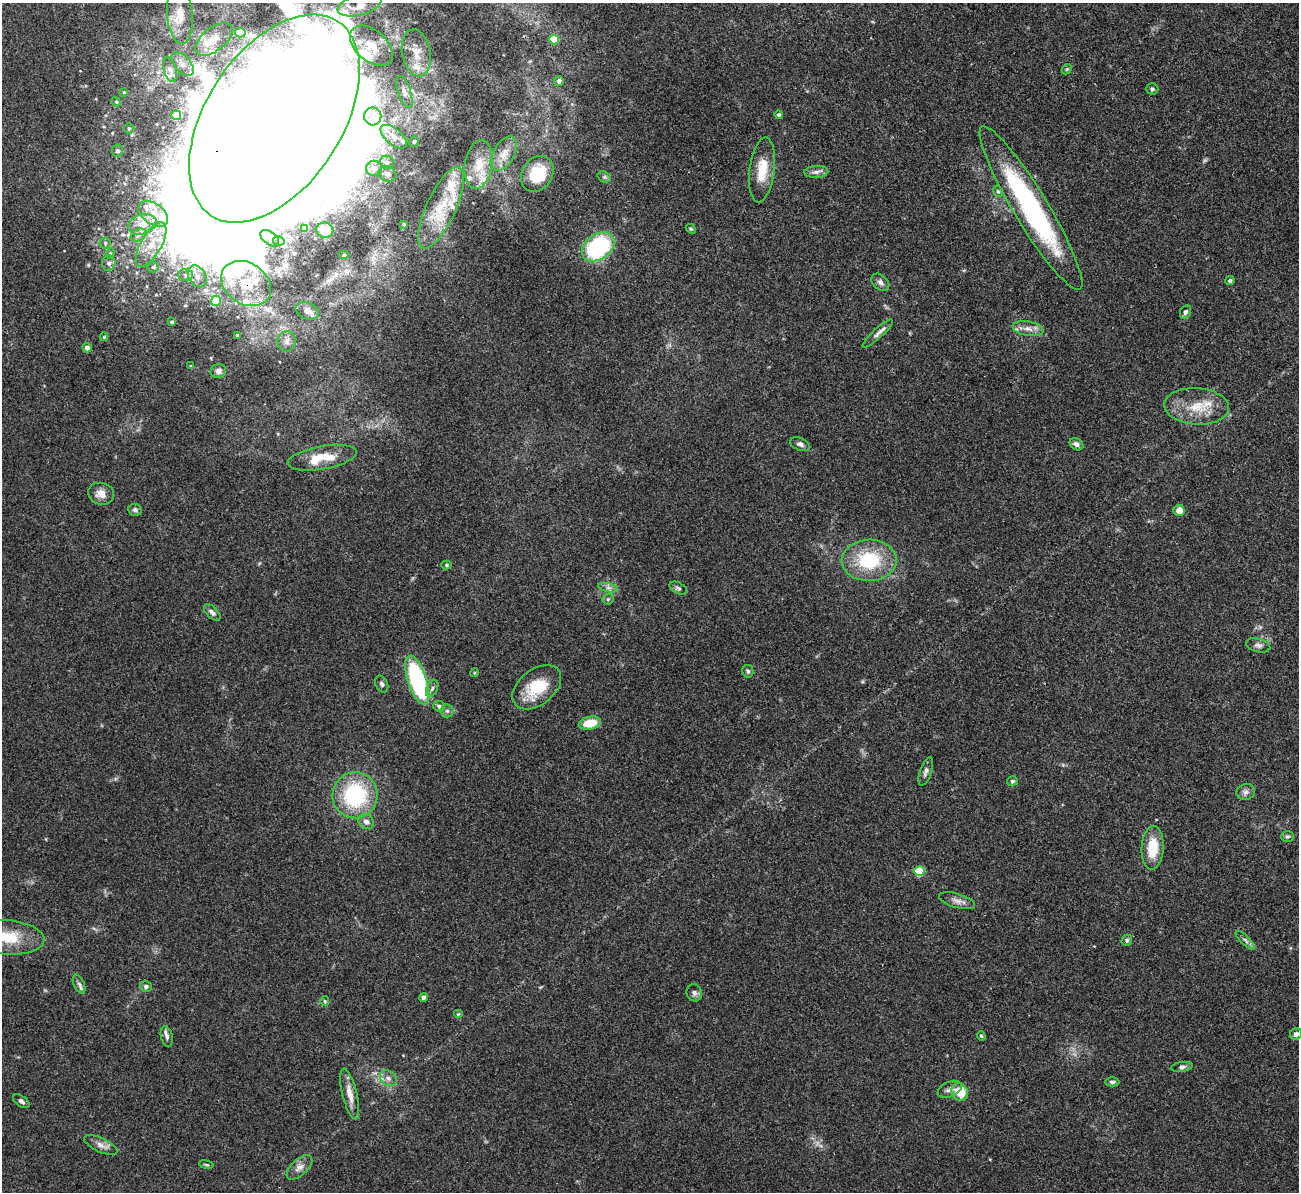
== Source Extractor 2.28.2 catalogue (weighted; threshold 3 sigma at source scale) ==
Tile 10 of 4 x 4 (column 2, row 3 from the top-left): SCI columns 1298-2594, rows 1337-2526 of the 5190 x 5175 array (HDU 1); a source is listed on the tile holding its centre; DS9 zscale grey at full resolution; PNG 1301 x 1194 px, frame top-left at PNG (2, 3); each listed source drawn as its Kron ellipse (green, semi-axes under 4 px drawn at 4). Shown black and unused: <1% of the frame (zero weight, under 3 of 4 exposures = <1% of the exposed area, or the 3 px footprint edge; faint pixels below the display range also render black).
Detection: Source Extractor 2.28.2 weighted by HDU 2 'WHT'; one run over the whole footprint, this tile lists its part. Background 0.0745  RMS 0.0058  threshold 0.0262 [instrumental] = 3 sigma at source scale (4.5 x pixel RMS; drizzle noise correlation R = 1.50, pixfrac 1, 0.05/0.05 arcsec/px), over >= 5 px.
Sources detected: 135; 6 inside a brighter object's white glare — neither listed nor drawn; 7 inside a brighter listed object's ellipse — not listed separately; the other 122 listed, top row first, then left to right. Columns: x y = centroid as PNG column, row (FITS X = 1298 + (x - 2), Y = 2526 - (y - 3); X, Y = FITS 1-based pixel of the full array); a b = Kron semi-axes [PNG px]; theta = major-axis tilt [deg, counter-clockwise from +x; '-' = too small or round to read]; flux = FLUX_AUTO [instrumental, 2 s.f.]
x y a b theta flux
360 5 22 10 14 9.1
180 15 29 13 -85 12
240 33 5 4 - 10
214 39 22 11 38 9.2
554 40 5 5 - 15
371 46 25 15 -41 12
416 53 24 14 -79 11
182 64 14 8 -48 4.9
1067 69 6 4 44 0.78
170 70 13 6 -74 3
559 81 5 5 - 2
1152 89 6 5 - 1.3
124 92 4 3 - 0.47
404 92 17 6 -71 3.4
116 102 5 4 - 0.67
176 115 5 4 - 12
779 115 4 4 - 1.1
373 116 9 8 - 4.8
274 118 116 68 57 6300
129 128 5 4 - 0.94
394 137 16 8 -40 5.4
414 141 5 5 - 1.1
117 151 6 5 - 1.9
504 154 19 10 59 7.4
387 162 7 6 - 2.2
479 164 24 14 81 13
374 168 8 7 - 5
762 170 33 12 82 14
816 172 12 6 4 2.8
387 174 9 7 -18 2.6
537 174 19 15 56 29
604 177 7 5 -19 1.2
998 191 6 4 -65 0.86
441 208 44 14 65 21
1031 208 95 17 -59 110
153 214 17 10 -35 9.8
142 224 14 10 18 7.6
404 224 3 3 - 0.77
305 228 4 4 - 2.9
691 229 5 4 - 0.79
325 230 8 7 - 10
139 235 8 5 28 2.3
270 238 11 6 -37 2.7
279 241 6 4 -13 1
105 243 6 5 - 1.1
151 244 25 10 60 12
598 247 18 12 36 70
110 253 5 4 - 0.78
344 255 5 4 - 1
109 263 7 6 - 2.1
153 267 5 5 - 1.2
185 275 7 6 - 2.1
197 276 12 8 -60 4.7
1230 281 4 4 - 1.2
880 282 10 7 -41 2.3
246 284 27 20 -34 25
216 301 5 5 - 12
307 311 12 8 -21 4
1185 312 7 5 65 1.4
172 322 4 3 - 1.4
1028 329 15 7 -11 4.3
878 333 20 5 42 2.9
237 335 3 3 - 0.89
104 337 4 3 - 0.82
287 341 10 9 - 3.5
87 348 5 4 - 2.8
191 366 4 3 - 0.59
218 371 8 7 - 2.1
1197 406 32 18 -4 18
800 444 10 6 -23 2
1076 444 7 5 -32 2.3
322 458 35 11 10 16
101 494 13 11 -17 5.6
135 510 6 6 - 1.5
1179 511 5 5 - 6.1
869 560 27 20 2 36
446 565 5 4 - 0.93
608 588 10 4 -13 1.8
678 588 9 5 -26 1.3
608 599 5 5 - 0.94
212 612 10 5 -45 2.2
1258 645 12 6 -13 2.3
748 671 6 5 - 1.2
474 673 4 3 - 0.56
417 680 25 9 -72 88
382 684 9 6 -65 1.6
537 687 28 17 38 22
432 688 9 5 64 1.8
439 706 6 5 - 1.8
447 711 6 6 - 1.4
590 723 11 6 11 12
926 772 15 6 72 2.3
1012 781 5 5 - 1.3
1246 792 9 8 - 2.4
355 795 23 22 - 54
366 822 8 7 - 2.5
1287 837 6 5 - 1.1
1153 848 22 11 87 16
919 871 5 5 - 25
957 901 18 7 -16 3.5
8 937 37 17 -4 24
1127 940 6 5 - 1
1245 940 12 4 -44 1.8
79 984 10 5 -66 1.9
146 986 6 5 - 1.6
694 993 8 7 - 2.2
423 997 4 4 - 2.5
325 1001 5 4 - 0.71
458 1014 5 4 - 0.71
1296 1034 6 6 - 2.1
167 1036 10 5 -77 2.1
981 1036 5 4 - 0.76
1182 1067 11 5 7 1.8
388 1078 9 7 -33 2.8
1112 1082 7 4 -1 1.5
950 1089 13 7 24 2.7
960 1092 9 8 - 14
350 1094 26 7 -76 6.8
21 1101 9 5 -35 1.8
101 1145 18 7 -25 3.9
206 1165 7 3 -9 0.82
299 1167 16 8 42 3.7
Overlapping masked pixels (flux is a lower limit): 2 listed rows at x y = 274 118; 246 284
Isophote crosses this tile's border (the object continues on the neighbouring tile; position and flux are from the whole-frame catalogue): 3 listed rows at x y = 360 5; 274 118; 8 937